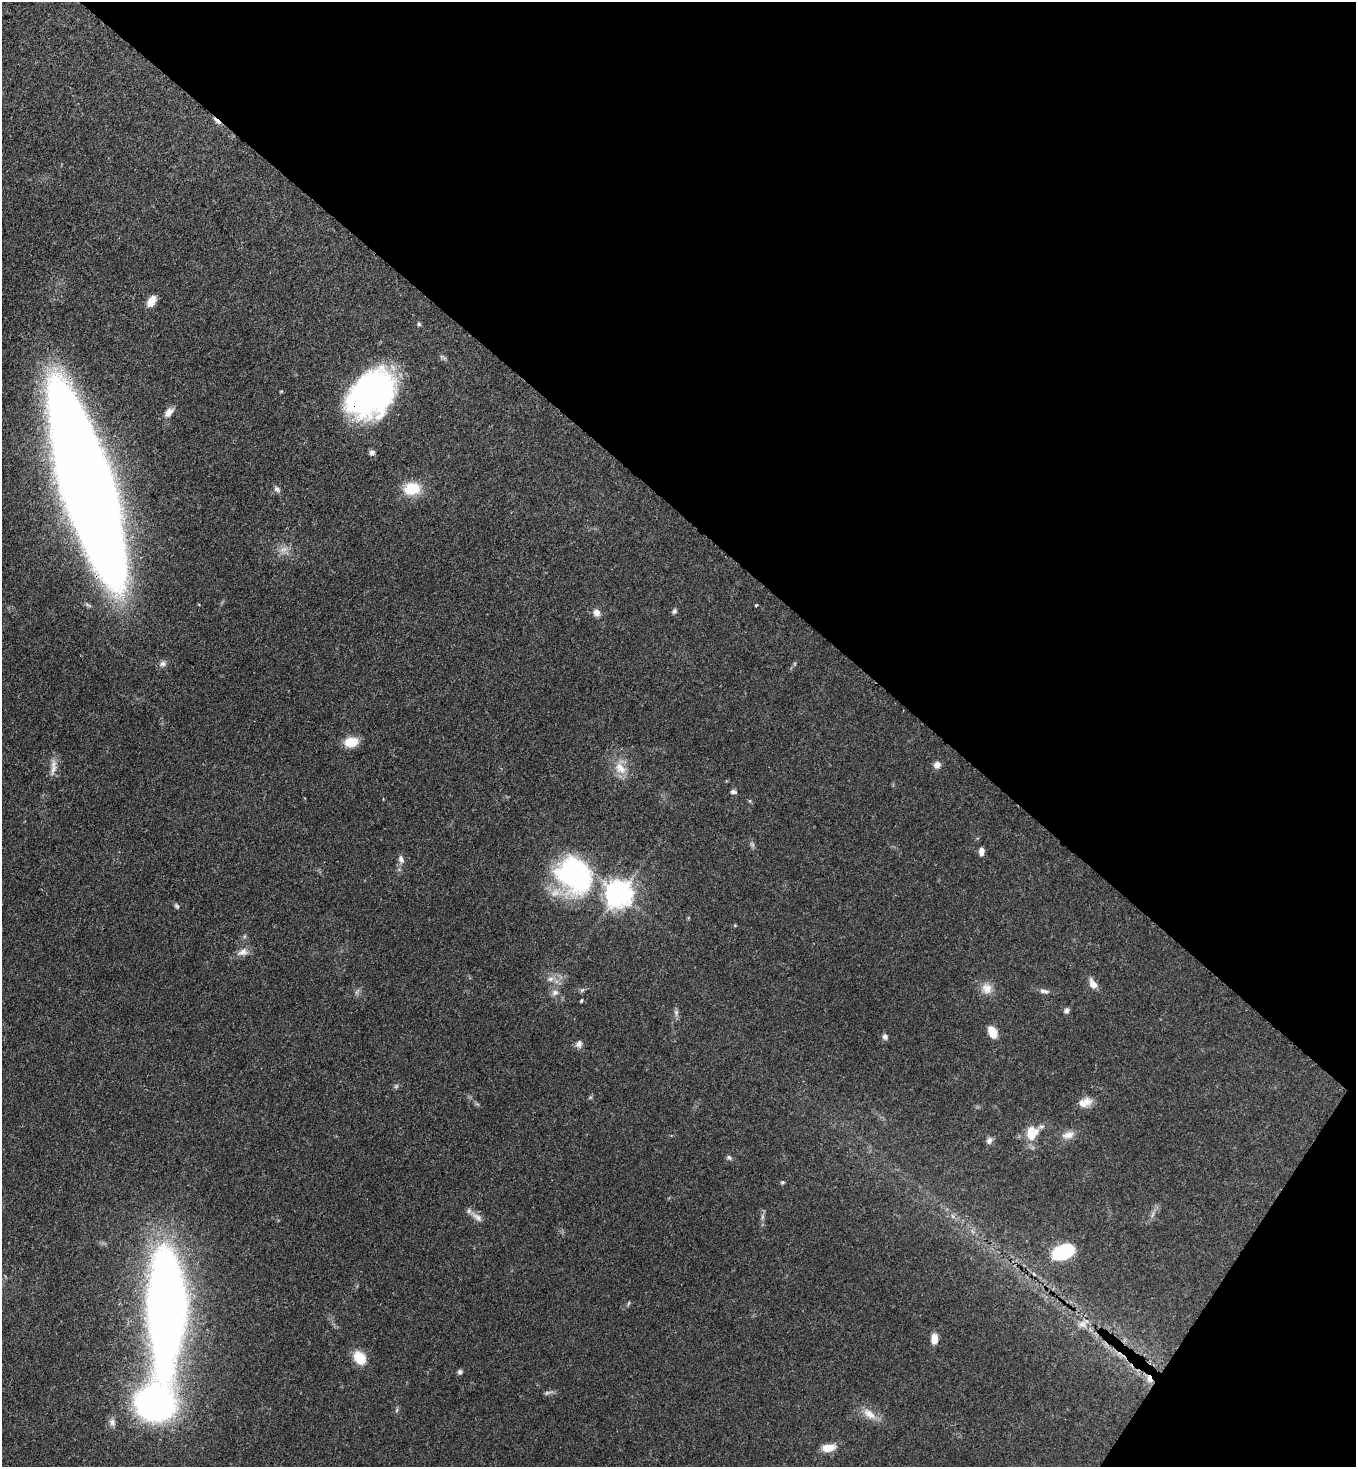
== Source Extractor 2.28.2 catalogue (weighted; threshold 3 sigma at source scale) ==
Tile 8 of 4 x 4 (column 4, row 2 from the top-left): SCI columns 4289-5642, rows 2992-4456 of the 6007 x 5984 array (HDU 1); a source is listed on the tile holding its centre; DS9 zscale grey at full resolution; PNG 1358 x 1469 px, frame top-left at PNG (2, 2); no overlay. Shown black and unused: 38% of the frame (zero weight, under 3 of 4 exposures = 7% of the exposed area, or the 3 px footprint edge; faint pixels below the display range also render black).
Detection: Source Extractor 2.28.2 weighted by HDU 2 'WHT'; one run over the whole footprint, this tile lists its part. Background 0.0856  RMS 0.0039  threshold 0.0178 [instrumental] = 3 sigma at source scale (4.5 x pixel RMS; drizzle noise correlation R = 1.50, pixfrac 1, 0.05/0.05 arcsec/px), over >= 5 px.
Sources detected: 67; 3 too faint to see at this stretch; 1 inside a brighter object's white glare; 1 cosmic-ray / hot-pixel residue — not listed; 2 inside a brighter listed object's ellipse — not listed separately; the other 60 listed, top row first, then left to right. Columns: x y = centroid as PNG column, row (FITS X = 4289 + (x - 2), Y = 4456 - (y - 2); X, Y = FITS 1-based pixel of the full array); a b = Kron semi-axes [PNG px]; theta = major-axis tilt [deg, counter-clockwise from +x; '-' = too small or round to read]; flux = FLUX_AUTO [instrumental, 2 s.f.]
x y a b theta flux
151 301 13 8 58 3.6
419 324 6 4 -47 0.6
281 391 4 4 - 0.37
375 393 46 37 54 100
169 412 12 7 49 2.8
372 452 7 7 - 1.3
87 487 131 29 -73 1800
277 489 9 7 -39 1.2
412 489 19 13 10 12
283 549 11 7 10 2.4
756 605 3 3 - 0.5
674 611 8 6 74 0.92
597 613 9 9 - 2.3
163 663 10 8 19 1.6
351 742 14 10 8 7.2
937 765 8 8 - 2.1
620 768 20 14 -48 6.6
53 769 18 7 74 3.1
733 792 8 5 -10 1
752 845 7 5 -59 0.85
982 851 8 5 87 2.5
401 859 11 7 -69 1.7
574 875 44 35 -42 67
619 894 9 8 - 480
177 906 8 4 -52 0.79
243 952 15 9 26 2.8
550 979 9 7 30 1.8
1093 984 14 8 -59 3
987 989 15 14 - 4.4
582 990 8 4 45 0.73
1044 991 13 6 -12 1.6
555 993 10 8 17 1.8
581 1001 3 3 - 0.59
1066 1011 7 6 - 1.2
676 1013 9 5 81 1.2
993 1032 13 8 -65 5.8
885 1037 8 7 - 1.2
579 1044 10 8 57 1.7
590 1098 6 4 20 0.51
1087 1101 14 11 -11 3.7
1032 1133 19 16 66 8.5
1068 1135 18 10 16 3.6
989 1140 9 7 65 1.7
729 1158 7 5 -28 0.86
782 1182 5 4 - 0.66
762 1216 9 4 81 1.1
477 1217 15 8 -38 2.5
1063 1252 22 14 21 24
628 1304 6 4 71 0.52
167 1308 85 24 90 540
1083 1324 15 10 -9 3.2
934 1339 10 7 86 4.1
360 1358 13 10 -51 10
460 1372 6 6 - 0.93
1149 1379 12 7 -63 2.4
154 1404 29 26 -6 160
397 1410 6 4 71 0.59
869 1414 21 11 -37 5.3
112 1422 11 8 -75 1.9
828 1448 15 8 9 5.9
Overlapping masked pixels (flux is a lower limit): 4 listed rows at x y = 375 393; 87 487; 167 1308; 1149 1379